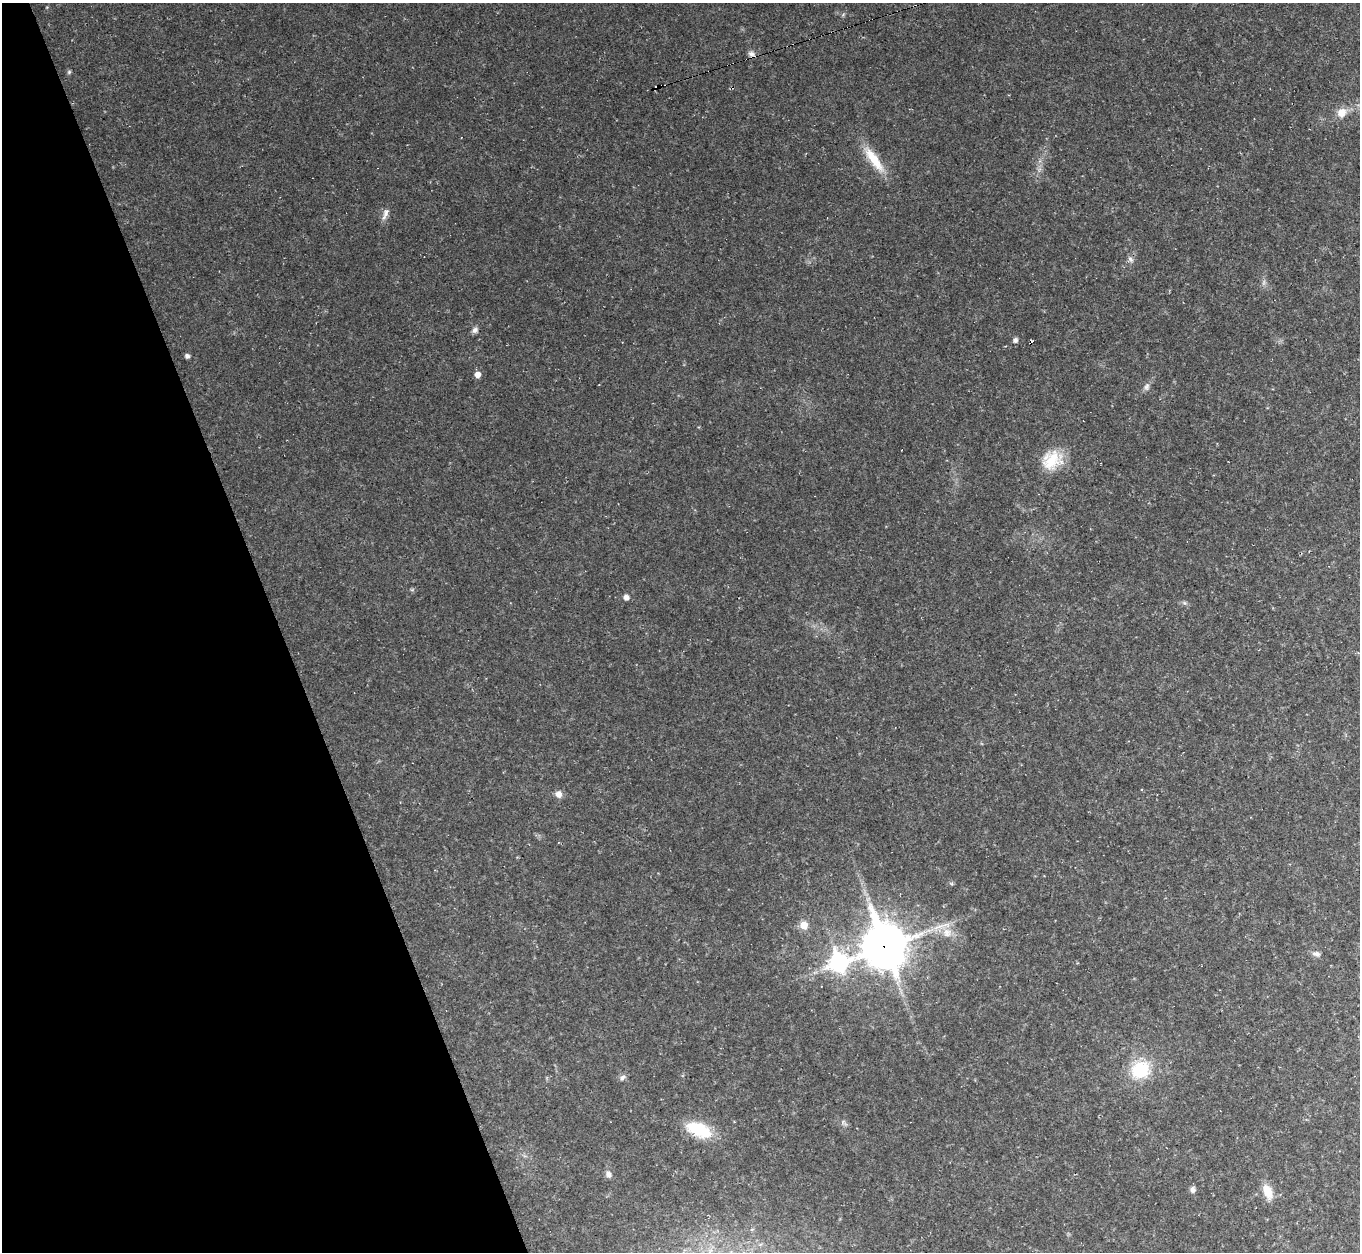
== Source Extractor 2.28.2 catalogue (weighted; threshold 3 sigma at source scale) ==
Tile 5 of 4 x 4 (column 1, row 2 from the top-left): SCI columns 1-1358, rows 2647-3896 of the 5433 x 5419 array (HDU 1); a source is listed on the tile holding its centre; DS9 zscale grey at full resolution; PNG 1362 x 1254 px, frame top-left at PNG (2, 3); no overlay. Shown black and unused: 20% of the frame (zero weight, under 2 of 3 exposures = <1% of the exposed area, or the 3 px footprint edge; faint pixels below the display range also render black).
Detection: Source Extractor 2.28.2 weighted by HDU 2 'WHT'; one run over the whole footprint, this tile lists its part. Background 0.0461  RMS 0.0073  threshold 0.0328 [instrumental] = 3 sigma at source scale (4.5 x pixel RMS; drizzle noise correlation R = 1.50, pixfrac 1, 0.05/0.05 arcsec/px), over >= 5 px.
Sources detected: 32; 1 too faint to see at this stretch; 4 cosmic-ray / hot-pixel residue — not listed; the other 27 listed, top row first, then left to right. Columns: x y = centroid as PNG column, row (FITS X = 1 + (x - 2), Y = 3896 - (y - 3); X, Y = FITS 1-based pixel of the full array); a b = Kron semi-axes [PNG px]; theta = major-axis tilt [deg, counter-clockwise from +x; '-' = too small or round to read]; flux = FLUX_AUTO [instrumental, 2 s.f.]
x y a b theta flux
751 54 10 7 -8 2.9
69 72 6 5 - 1.2
1342 113 13 12 - 8.3
874 159 41 11 -54 20
385 214 18 7 71 4.1
1130 259 9 7 -46 2.4
475 330 8 7 - 2.6
1015 340 7 6 - 1.9
187 356 5 4 - 2.7
477 374 6 5 - 5.6
1147 387 10 7 76 2.8
1051 460 28 22 43 23
626 597 5 5 - 4.3
1184 603 6 5 - 1.4
559 794 8 8 - 4.4
558 842 3 3 - 0.64
804 925 8 7 - 9.1
947 932 14 14 - 10
884 946 16 14 -71 2400
1316 954 11 7 -12 3
839 962 10 10 - 180
1140 1070 22 19 28 33
622 1077 8 6 46 2.3
699 1130 32 16 -22 30
608 1174 10 7 -63 3.3
1193 1189 8 7 - 2.4
1268 1192 19 10 -67 11
Overlapping masked pixels (flux is a lower limit): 1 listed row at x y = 884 946